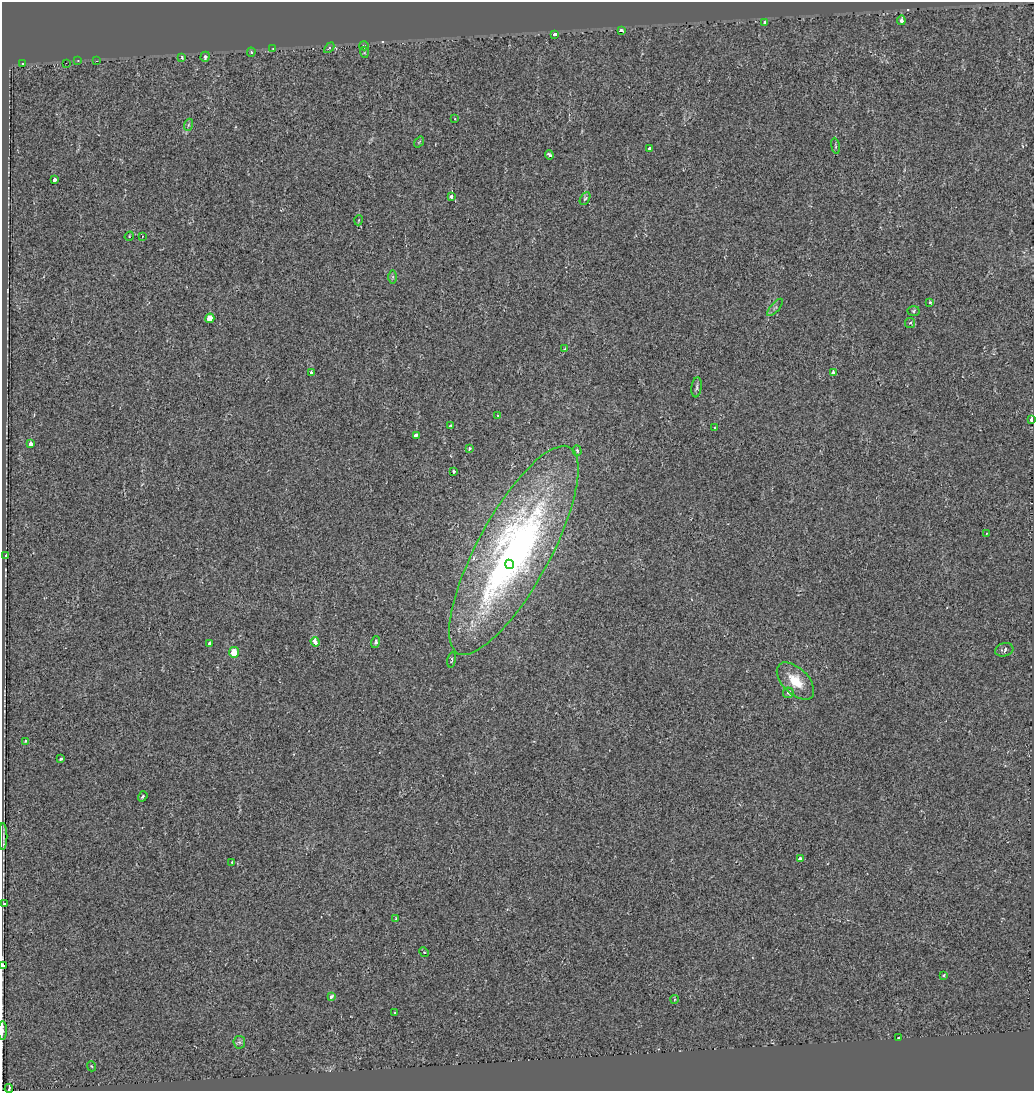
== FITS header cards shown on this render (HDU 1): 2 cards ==
NAXIS1  =                 1032
NAXIS2  =                 1089

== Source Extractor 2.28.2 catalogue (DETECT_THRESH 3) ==
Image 1032 x 1089 px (HDU 1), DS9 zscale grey, 1 PNG px = 1 image px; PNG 1036 x 1093 px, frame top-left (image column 1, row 1089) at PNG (2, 2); each listed source drawn as its Kron ellipse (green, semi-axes under 4 px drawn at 4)
Background -0.00816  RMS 0.0078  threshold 0.0234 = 3 sigma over >= 5 px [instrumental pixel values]
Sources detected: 77; all 77 listed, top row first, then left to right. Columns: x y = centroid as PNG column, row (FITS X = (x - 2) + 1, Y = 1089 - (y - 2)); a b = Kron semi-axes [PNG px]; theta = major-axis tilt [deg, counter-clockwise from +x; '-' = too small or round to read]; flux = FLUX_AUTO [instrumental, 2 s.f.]
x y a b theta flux
901 20 4 4 - 1.7
764 22 3 3 - 4.3
621 31 4 3 - 1.7
554 34 4 3 - 6
364 46 5 4 - 0.6
329 48 6 4 46 0.59
273 49 3 3 - 0.53
251 52 4 4 - 0.6
364 52 5 3 - 0.51
205 57 5 4 - 1.2
182 58 4 4 - 0.98
78 61 3 3 - 0.47
97 61 3 2 - 0.94
66 63 3 2 - 0.49
23 64 3 2 - 0.45
455 119 4 2 - 0.35
188 125 6 4 71 0.87
419 142 6 3 53 0.54
835 146 8 4 -81 0.96
649 148 3 3 - 3.9
549 155 4 4 - 2.1
54 180 3 3 - 5.9
452 196 3 3 - 4.8
585 199 7 4 61 0.85
359 220 5 3 - 0.38
129 236 5 4 - 0.49
142 236 3 2 - 0.41
393 277 7 4 90 0.74
930 302 4 3 - 1.1
775 307 11 3 49 0.98
914 311 6 5 - 0.86
210 318 5 4 - 7.4
910 323 5 5 - 0.8
565 349 3 3 - 3.8
311 372 4 4 - 1.4
833 373 3 3 - 2.2
697 387 10 5 82 1.2
498 416 3 3 - 1.5
1032 420 3 3 - 32
450 426 3 3 - 0.73
714 428 3 2 - 0.56
416 435 3 3 - 7.2
30 444 4 3 - 3.2
469 449 4 3 - 1.4
577 451 5 4 - 1.1
453 472 3 3 - 0.86
986 533 3 2 - 0.47
514 550 117 36 61 280
5 556 3 2 - 0.32
509 564 5 4 - 6.1
315 642 5 3 - 12
376 642 6 4 72 1.2
210 644 3 3 - 4.4
1004 650 9 6 16 1.7
234 652 5 5 - 11
452 660 8 4 81 0.83
795 681 23 13 -45 13
788 693 5 5 - 2.2
25 741 3 2 - 0.52
61 759 3 3 - 1.5
143 796 5 4 - 0.79
3 837 13 2 90 0.93
800 859 3 3 - 4.6
232 862 3 3 - 0.58
4 904 4 3 - 3.5
396 919 4 2 - 0.36
424 952 5 4 - 0.67
3 966 3 3 - 8.2
944 976 3 3 - 1.6
331 997 4 3 - 1.5
674 999 4 3 - 0.7
395 1013 3 2 - 0.39
2 1030 9 4 90 1.7
898 1038 3 3 - 0.67
239 1042 6 6 - 1
91 1066 5 3 - 0.48
9 1089 4 3 - 11
At the frame edge (FLAGS 8, measured only in part): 5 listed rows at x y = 1032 420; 4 904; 3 966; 2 1030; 9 1089